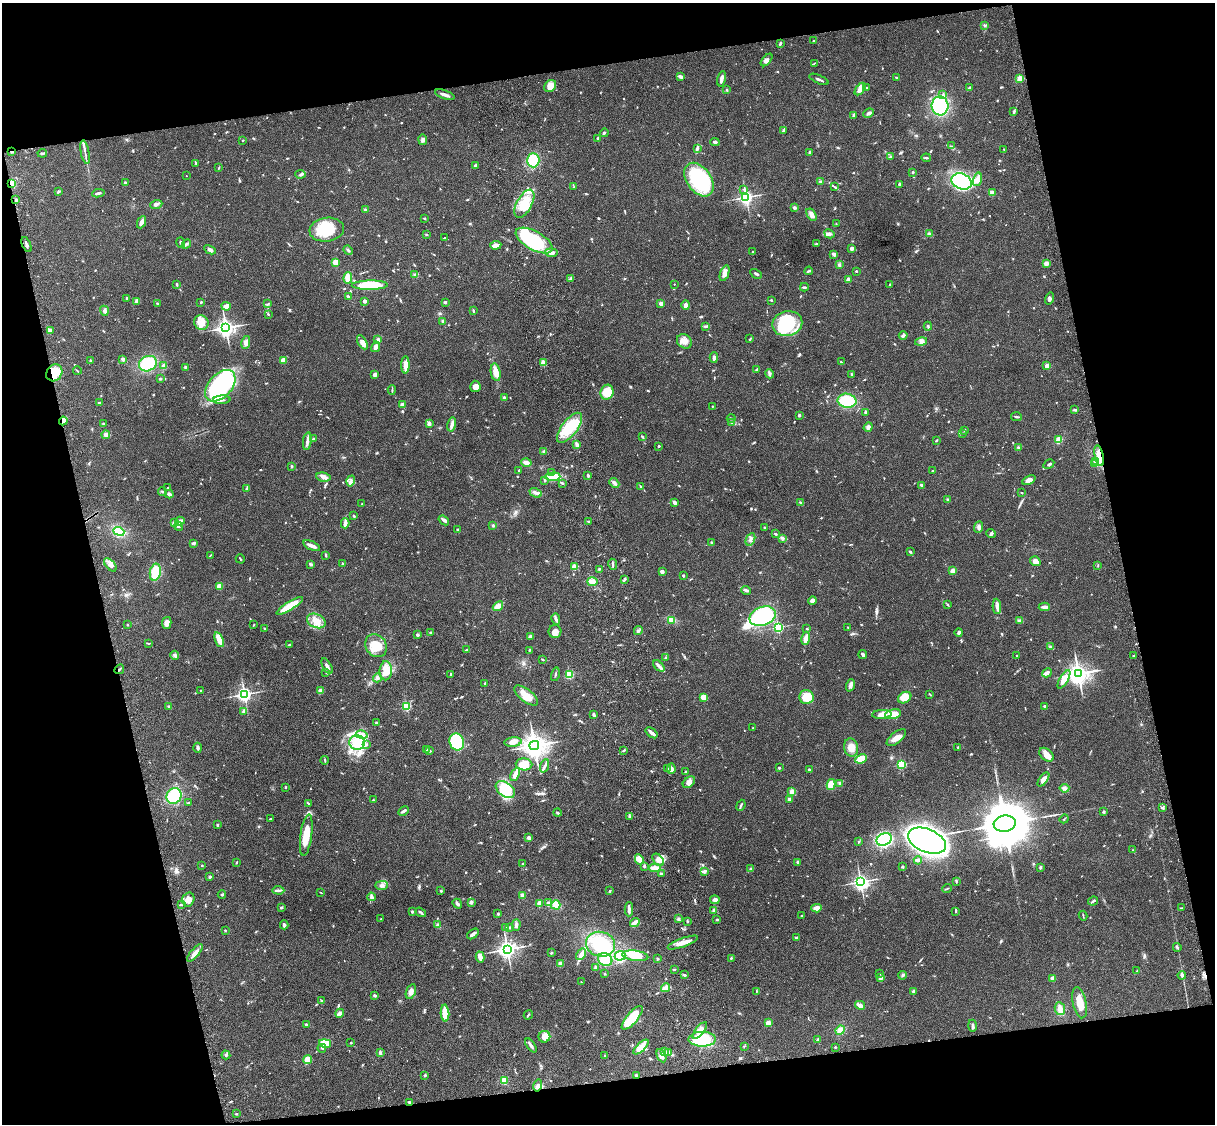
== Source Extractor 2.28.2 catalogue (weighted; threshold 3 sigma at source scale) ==
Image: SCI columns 121-4969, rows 277-4763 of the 5088 x 4927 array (HDU 1 of 3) = the unmasked area's bounding box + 8 px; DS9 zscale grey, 4 x 4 block average (1 PNG px = mean of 4 x 4 image px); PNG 1217 x 1126 px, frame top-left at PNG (2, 3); each listed source drawn as its Kron ellipse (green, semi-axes under 4 px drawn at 4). Shown black and unused: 26% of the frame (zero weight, under 3 of 4 exposures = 6% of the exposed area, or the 3 px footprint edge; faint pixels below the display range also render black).
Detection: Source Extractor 2.28.2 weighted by HDU 2 'WHT'. Background 0.0782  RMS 0.0058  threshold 0.026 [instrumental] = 3 sigma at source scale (4.5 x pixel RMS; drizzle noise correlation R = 1.50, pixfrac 1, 0.05/0.05 arcsec/px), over >= 5 px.
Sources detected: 926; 1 too faint to see at this stretch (4 x 4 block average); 8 inside a brighter object's white glare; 1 cosmic-ray / hot-pixel residue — neither listed nor drawn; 18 coinciding with a brighter row at this scale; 52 inside a brighter listed object's ellipse — not listed separately; of the other 846, all 500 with FLUX_AUTO >= 2.4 (the completeness limit of this list) listed and drawn (346 fainter detections not listed), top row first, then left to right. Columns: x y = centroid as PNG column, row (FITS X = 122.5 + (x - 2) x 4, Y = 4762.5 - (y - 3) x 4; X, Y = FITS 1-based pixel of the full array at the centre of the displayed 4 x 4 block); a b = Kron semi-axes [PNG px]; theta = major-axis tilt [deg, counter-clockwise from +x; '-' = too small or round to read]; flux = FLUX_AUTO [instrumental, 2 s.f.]
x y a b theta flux
984 25 3 2 - 3.9
814 41 2 2 - 2.8
780 43 4 2 - 7.1
767 60 7 3 49 10
814 63 4 2 - 2.7
680 77 3 2 - 4.2
896 78 3 2 - 4
1020 78 2 2 - 120
721 79 8 2 76 15
819 79 10 2 -23 7.6
550 86 7 5 47 28
970 87 2 2 - 3.3
867 88 2 2 - 4.8
860 89 7 3 55 28
727 90 2 2 - 4
943 94 3 2 - 3.5
445 95 10 2 -20 16
940 106 9 8 - 240
1014 112 3 2 - 3
869 113 6 3 25 8.6
854 115 3 2 - 3.8
784 130 3 2 - 3.3
604 133 4 2 - 5
598 139 4 3 - 5.5
243 140 2 2 - 2.5
423 140 5 3 - 9.8
715 142 5 3 - 7.2
951 146 4 2 - 2.8
697 149 4 3 - 8.1
1004 149 2 2 - 2.7
12 152 3 2 - 3.5
85 152 12 2 -80 10
42 153 4 2 - 5.6
810 153 3 2 - 9.7
891 157 3 2 - 4.9
926 158 5 2 - 4.7
533 160 7 6 - 110
196 163 3 2 - 3.2
476 165 3 3 - 6.4
219 168 4 2 - 2.9
913 172 2 2 - 3.5
300 174 5 2 - 5.9
186 176 2 2 - 2.6
977 179 7 4 74 20
699 180 19 12 -55 240
820 181 3 2 - 5.3
962 181 10 8 -21 450
125 182 2 2 - 17
12 183 4 3 - 13
900 184 2 2 - 29
574 187 2 2 - 3.2
835 187 3 2 - 2.4
744 189 2 2 - 2.5
58 192 3 2 - 6.6
98 193 6 2 8 6.7
992 193 4 4 - 11
746 197 3 3 - 1100
16 200 2 2 - 20
156 204 6 3 21 11
524 204 15 7 61 62
794 207 3 2 - 6
365 210 3 2 - 6.9
811 215 7 3 -58 18
425 219 3 2 - 2.7
142 222 6 4 65 12
836 224 2 2 - 2.4
327 230 17 12 7 120
829 234 5 3 - 9.2
929 234 3 3 - 9.2
426 235 2 2 - 3.4
445 238 2 2 - 4.9
534 241 20 9 -29 220
181 242 5 2 - 6.8
817 243 3 2 - 3.7
186 244 5 2 - 6.5
26 245 8 2 -65 7
496 245 6 3 5 15
852 249 3 3 - 9.7
210 250 6 3 -25 9
348 250 5 2 - 4.4
753 252 3 2 - 2.9
551 253 6 3 -5 10
834 254 3 2 - 17
335 262 2 2 - 120
1046 263 4 4 - 12
839 265 3 3 - 5.1
809 271 4 2 - 4.9
856 271 2 2 - 3.3
724 273 8 3 70 23
756 274 6 2 -28 7
415 275 4 3 - 7.2
348 278 6 3 88 45
570 279 3 2 - 2.4
848 279 2 2 - 51
177 284 3 2 - 4.1
674 284 2 2 - 3
890 284 2 2 - 7.9
370 285 18 4 1 150
804 287 4 2 - 4.9
349 296 4 2 - 3.7
126 299 3 2 - 2.7
1050 299 6 3 75 7.2
771 300 2 2 - 2.9
137 301 3 2 - 17
364 301 2 2 - 33
201 302 2 2 - 4.6
445 302 3 2 - 5.4
661 303 2 2 - 46
158 304 3 2 - 6.6
268 304 4 2 - 4.7
686 305 5 4 - 9.4
226 306 4 3 - 14
473 310 3 2 - 4.6
104 311 5 3 - 6.2
268 314 2 2 - 3.3
443 321 2 2 - 27
201 322 7 7 - 27
787 324 15 12 12 210
705 326 3 3 - 4.4
928 326 4 2 - 3.5
226 328 3 3 - 1500
50 330 4 3 - 11
903 335 4 2 - 8.4
750 339 3 2 - 2.9
378 340 4 3 - 6.1
684 341 8 6 -42 24
246 342 6 4 80 14
362 342 8 4 -59 18
921 342 6 3 14 11
376 347 5 4 - 13
714 358 5 3 - 10
123 359 2 2 - 35
91 360 2 2 - 4.7
284 360 4 3 - 17
841 362 2 2 - 3.3
543 363 2 2 - 120
148 364 9 7 27 130
405 365 8 4 90 28
164 366 4 3 - 12
1047 366 2 2 - 64
185 367 3 2 - 3.4
757 369 3 3 - 4.2
77 371 4 2 - 2.6
496 372 9 5 -79 34
54 373 9 7 53 97
375 374 4 3 - 8.2
769 374 5 2 - 5.7
852 375 4 2 - 2.7
160 379 3 3 - 3.4
220 386 18 11 48 770
475 386 5 5 - 18
392 390 4 2 - 4
607 392 7 6 - 73
504 397 2 2 - 25
222 400 8 3 3 11
847 401 9 7 -8 120
99 402 3 2 - 3.2
402 404 4 3 - 8.8
713 406 2 2 - 2.8
1074 410 4 2 - 4.2
865 412 3 2 - 4
799 415 2 2 - 20
1016 417 5 2 - 5.2
731 418 4 2 - 6
63 421 4 3 - 12
429 423 2 2 - 38
732 423 3 2 - 5.5
103 424 3 2 - 3.3
452 424 7 3 77 13
868 427 5 4 - 10
569 428 18 8 52 120
964 430 2 2 - 3.1
962 433 3 2 - 3.9
106 435 4 3 - 12
642 437 3 2 - 3.2
313 439 3 2 - 4.6
936 440 3 2 - 3
1059 440 4 2 - 38
307 441 9 3 81 16
577 445 4 3 - 11
659 446 2 2 - 4.4
1019 447 4 2 - 4.6
544 451 4 2 - 3.5
1099 456 10 4 -76 32
1096 461 2 2 - 3
526 463 5 3 - 19
1094 463 3 2 - 3.4
1049 464 6 2 31 4.8
292 466 2 2 - 3.5
519 470 2 2 - 3.5
933 471 3 2 - 4.7
551 472 2 2 - 2.6
588 475 3 2 - 5.9
323 477 7 4 -6 16
553 477 7 3 4 160
1029 480 7 4 26 18
351 481 5 3 - 9.6
544 481 2 2 - 2.7
562 483 4 2 - 4.7
614 483 6 3 -41 8.2
922 485 4 3 - 5.6
641 487 3 2 - 3.1
168 488 2 2 - 2.7
247 488 4 3 - 5.2
162 491 4 2 - 4.3
536 493 6 3 -25 8.6
1022 493 2 2 - 2.8
169 494 4 2 - 11
948 499 2 2 - 2.5
675 502 4 3 - 10
800 502 3 2 - 2.8
362 504 3 2 - 2.4
354 516 3 2 - 3
444 520 6 2 -39 8
180 521 4 3 - 17
588 521 2 2 - 3.1
175 523 4 3 - 7.4
345 523 5 3 - 8.5
178 526 4 3 - 7.3
493 526 3 2 - 3.4
764 527 2 2 - 2.6
979 527 6 4 68 9.3
458 530 3 2 - 5.6
119 531 6 4 -22 130
775 534 2 2 - 6.3
991 534 5 3 - 5.3
782 538 3 2 - 3.7
750 539 7 2 65 8.1
711 542 2 2 - 4.9
194 543 4 2 - 8.6
312 546 9 2 -21 26
910 552 3 2 - 4.8
210 555 4 2 - 2.7
325 555 2 2 - 5.7
240 559 5 2 - 3.4
1035 561 5 4 - 20
310 564 3 2 - 3.8
343 564 3 2 - 3.6
613 564 6 2 -80 5.3
110 565 8 4 -46 14
1098 565 3 2 - 2.6
574 567 2 2 - 78
599 569 3 2 - 3.1
662 571 3 3 - 11
953 571 3 2 - 18
155 572 9 5 79 98
683 576 3 2 - 3
624 579 3 2 - 4.1
592 582 5 3 - 32
219 586 2 2 - 72
746 590 5 2 - 7.9
812 600 4 3 - 15
948 605 3 2 - 2.9
290 606 15 3 32 97
498 606 6 4 40 22
997 606 7 3 -87 16
1044 607 6 3 1 15
763 616 13 9 21 440
556 619 6 3 -73 7.9
671 620 4 2 - 6.7
1019 620 3 2 - 4.6
316 621 10 6 -26 34
167 623 6 4 78 15
127 625 2 2 - 3.2
254 625 4 2 - 3
778 627 2 2 - 540
848 627 3 2 - 3.3
264 629 3 2 - 3.3
807 629 2 2 - 3
638 630 4 2 - 4
555 631 6 6 - 22
430 632 3 2 - 3.1
959 632 4 3 - 9.1
418 635 2 2 - 25
530 637 3 2 - 12
806 638 7 3 79 22
219 640 8 3 -68 49
148 643 4 2 - 2.5
289 645 3 2 - 3
376 646 12 10 -55 63
1050 647 3 2 - 3.8
467 650 3 2 - 6.1
529 650 3 2 - 2.8
175 655 4 3 - 10
863 655 4 3 - 7.4
1016 656 2 2 - 2.5
1134 656 3 2 - 3.3
665 658 2 2 - 2.6
543 659 2 2 - 4
327 666 9 3 -62 13
659 666 7 3 -46 9.6
119 669 5 2 - 5.1
386 671 9 6 89 63
326 672 3 2 - 3.6
1047 673 5 3 - 14
451 674 2 2 - 3.4
555 674 7 2 75 5.1
1078 674 4 4 - 2400
569 675 2 2 - 260
377 678 4 3 - 6.5
1064 679 10 4 59 44
485 684 3 2 - 4.8
850 685 6 3 71 10
200 690 2 2 - 2.5
321 691 4 3 - 21
244 694 3 3 - 950
930 694 3 2 - 2.7
526 695 14 6 -38 39
704 697 4 3 - 27
806 697 7 7 - 72
905 697 7 5 31 60
169 707 3 2 - 3.9
406 707 2 2 - 260
1045 707 3 2 - 8.7
244 711 2 2 - 14
882 714 10 4 3 33
893 714 8 5 10 40
594 715 4 2 - 7.4
376 723 3 2 - 3.5
753 728 2 2 - 2.4
652 733 7 2 -39 18
362 735 5 4 - 18
896 738 11 5 40 28
357 742 8 7 - 99
457 742 9 7 -74 200
513 742 8 4 6 27
366 745 3 2 - 3.6
534 746 5 4 - 3000
851 747 9 7 -81 31
958 747 3 2 - 2.5
198 748 5 3 - 6.3
426 750 2 2 - 4.2
624 750 3 2 - 3.3
430 751 2 2 - 3.7
1046 755 8 5 -39 26
861 759 6 4 24 50
325 760 4 2 - 3.3
524 764 8 6 -4 30
901 764 2 2 - 370
545 766 7 2 70 9.2
779 768 3 2 - 3.9
668 769 4 2 - 5.7
671 769 5 3 - 17
809 769 2 2 - 15
686 772 2 2 - 11
515 774 7 3 63 31
1043 779 8 4 53 23
689 782 7 5 41 18
840 783 4 3 - 6.8
831 785 5 4 - 50
286 787 3 2 - 2.9
1064 788 5 4 - 8.6
505 790 11 7 -36 130
792 792 2 2 - 100
174 796 8 7 - 140
789 799 3 2 - 8.4
373 800 2 2 - 3.6
188 803 4 2 - 2.5
308 803 4 2 - 4
741 805 6 2 68 4.8
1162 808 3 2 - 4.3
403 811 5 2 - 12
1103 812 2 2 - 18
557 813 4 2 - 4.8
629 816 3 2 - 4.3
270 819 3 2 - 2.6
1064 819 5 2 - 2.6
1005 824 11 8 7 21000
217 825 3 2 - 3.8
306 835 21 5 82 83
529 838 3 2 - 14
884 839 8 6 25 350
927 841 20 11 -23 2200
858 842 3 2 - 2.5
1133 850 4 2 - 2.6
639 859 5 3 - 23
658 860 7 4 -52 18
918 860 4 2 - 8.3
236 862 3 2 - 3.5
798 862 2 2 - 27
523 864 2 2 - 9.7
202 865 2 2 - 8.1
644 866 3 2 - 4
903 867 2 2 - 18
1040 867 3 2 - 3.8
655 868 6 3 -1 39
751 869 3 3 - 9
704 871 4 2 - 9.7
661 873 3 2 - 3.5
210 877 3 2 - 6
956 881 4 2 - 3.1
861 882 3 3 - 1100
382 885 6 4 1 12
947 889 5 2 - 3.2
278 890 6 2 -4 6.6
441 891 2 2 - 5.7
610 891 3 2 - 4.8
321 893 3 2 - 2.4
222 894 4 2 - 5.4
522 895 3 3 - 12
372 897 4 2 - 15
188 899 7 6 - 27
715 900 5 4 - 13
1093 901 5 2 - 7.5
471 902 3 3 - 9.5
548 903 3 3 - 7.9
457 904 5 2 - 10
539 904 4 3 - 12
181 905 4 2 - 3
556 905 5 4 - 33
281 908 2 2 - 5.3
816 908 5 3 - 18
1181 908 3 2 - 2.7
629 909 7 3 -89 11
714 910 3 3 - 10
956 911 3 2 - 3
412 912 2 2 - 3.7
421 912 6 2 -37 5.6
498 914 2 2 - 6.8
802 916 2 2 - 2.7
1083 916 5 2 - 2.9
381 919 3 2 - 2.6
678 919 3 2 - 6.3
717 920 3 2 - 4.1
687 921 2 2 - 3.8
635 922 5 2 - 22
284 925 4 3 - 9.2
438 925 3 3 - 12
516 925 6 3 89 9.7
506 927 2 2 - 4.8
510 927 3 2 - 3.2
225 930 3 2 - 2.5
473 934 6 2 39 11
796 937 2 2 - 4.5
683 943 16 3 20 36
601 944 15 12 -12 130
1177 947 4 3 - 4.6
507 949 4 3 - 1400
195 953 11 3 49 23
551 953 3 2 - 3.9
581 954 6 3 58 17
620 956 5 4 - 50
635 956 13 5 -7 100
480 957 6 3 -75 30
731 958 2 2 - 3.3
657 959 3 2 - 3.2
605 960 7 6 - 76
561 964 3 3 - 18
596 967 3 2 - 14
674 969 2 2 - 4.1
1137 970 2 2 - 2.7
605 974 2 2 - 3
879 974 2 2 - 3.5
684 975 3 2 - 7.1
903 975 4 3 - 6.3
1182 975 4 3 - 8.6
881 978 4 3 - 11
1053 978 3 3 - 16
581 982 2 2 - 2.9
666 988 4 4 - 24
756 991 4 2 - 2.6
913 991 3 2 - 9.5
411 992 7 4 70 15
374 995 4 2 - 4
322 1000 3 2 - 3.5
1080 1003 16 7 -78 48
860 1005 5 2 - 25
1060 1009 6 5 - 17
340 1013 4 2 - 25
445 1013 8 3 -86 56
528 1015 5 2 - 3.4
632 1018 15 5 49 90
768 1023 3 3 - 18
307 1025 3 2 - 11
972 1026 6 2 -89 6.1
700 1030 10 4 52 24
840 1030 5 4 - 26
544 1037 6 6 - 33
702 1039 14 7 0 140
818 1040 3 2 - 9.2
325 1043 6 4 -12 64
351 1043 2 2 - 4
531 1045 8 2 -53 11
744 1046 2 2 - 2.6
641 1047 10 4 43 34
835 1047 2 2 - 3.4
322 1048 4 2 - 4.1
380 1052 4 2 - 8.3
665 1052 3 2 - 2.9
668 1053 3 3 - 5.8
226 1055 4 3 - 4.8
605 1056 3 2 - 3.1
661 1056 7 3 -65 12
308 1060 4 4 - 33
425 1075 3 2 - 3.6
636 1075 3 2 - 3.4
504 1081 4 4 - 35
538 1086 6 4 76 13
409 1102 3 2 - 5.3
236 1114 2 2 - 4.6
Overlapping masked pixels (flux is a lower limit): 7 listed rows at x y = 12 152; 12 183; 54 373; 63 421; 1099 456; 119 669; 409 1102
Diffuse or blended objects may show on this block-average render without a row.